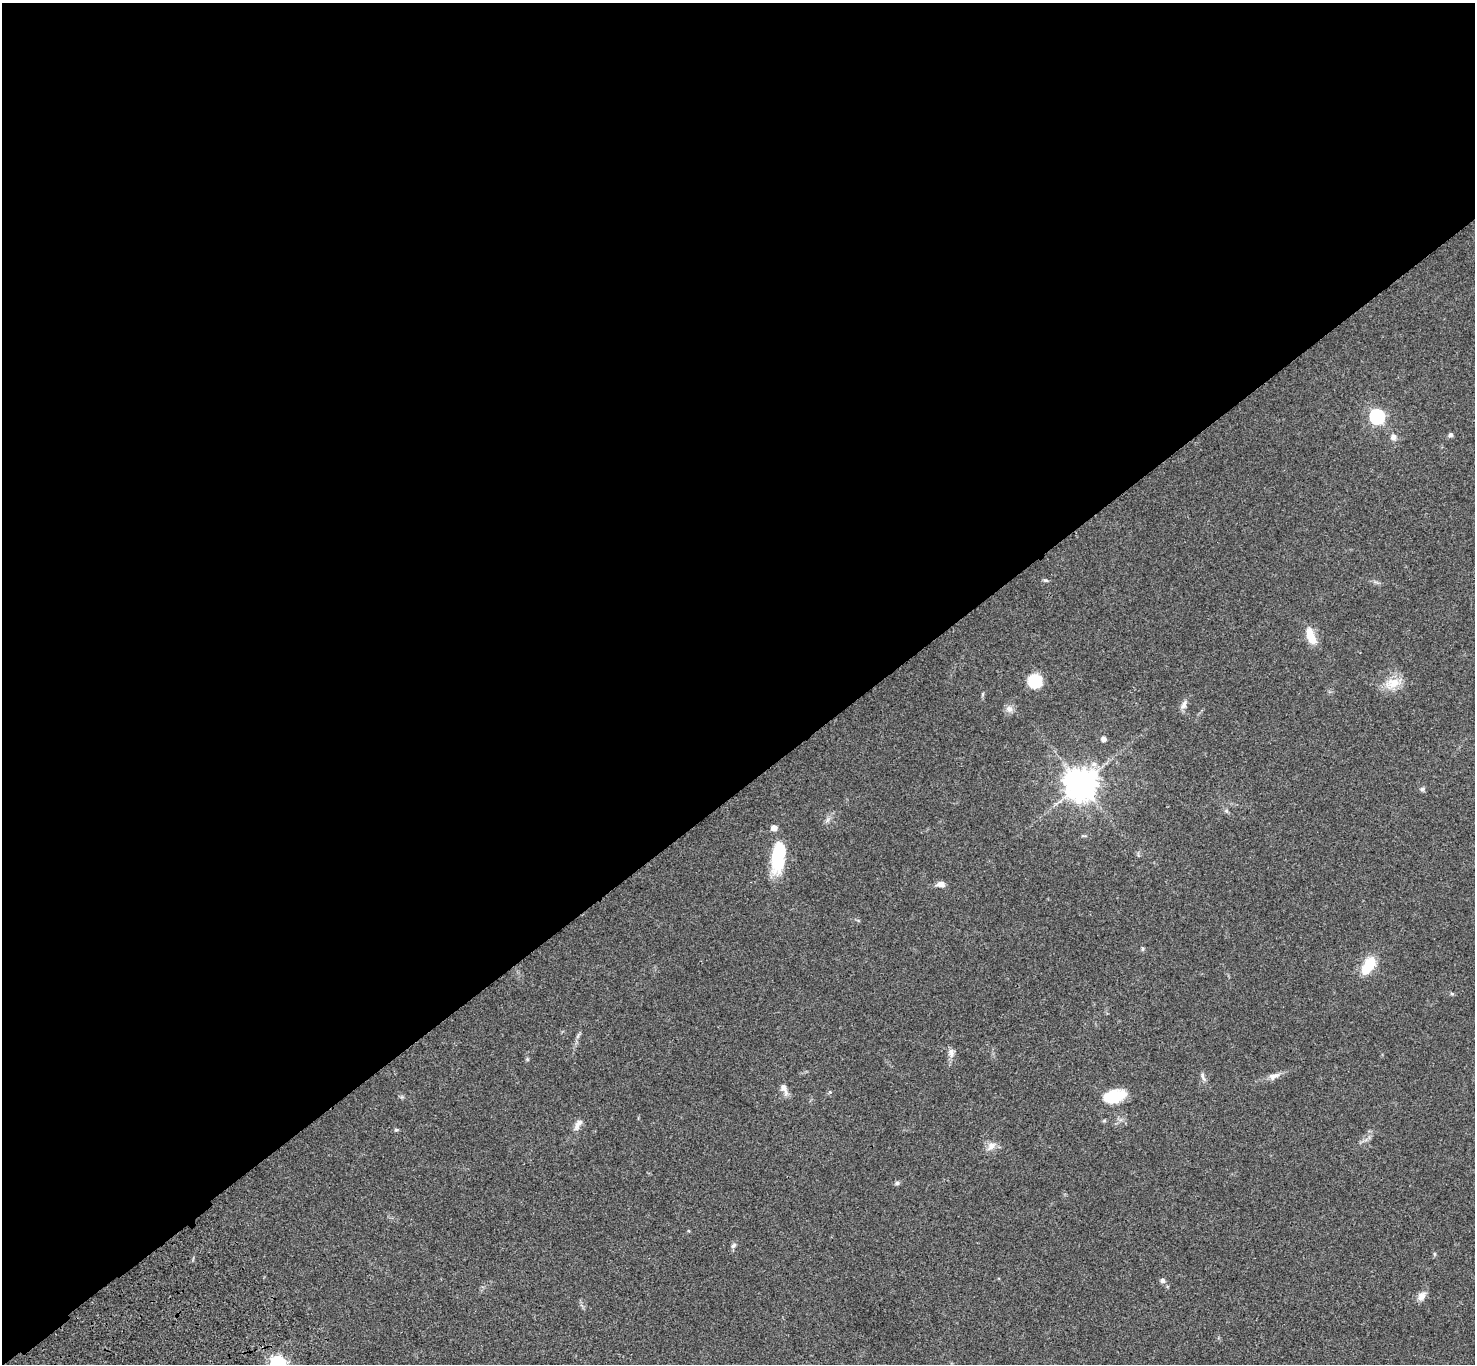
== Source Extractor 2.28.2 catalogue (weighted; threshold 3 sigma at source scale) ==
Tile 2 of 4 x 4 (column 2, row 1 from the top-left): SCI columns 1578-3050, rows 4467-5828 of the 6099 x 6072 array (HDU 1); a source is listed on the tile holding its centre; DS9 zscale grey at full resolution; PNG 1477 x 1366 px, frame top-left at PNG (2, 3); no overlay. Shown black and unused: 58% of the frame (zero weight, under 3 of 4 exposures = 6% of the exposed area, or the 3 px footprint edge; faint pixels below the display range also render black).
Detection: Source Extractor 2.28.2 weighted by HDU 2 'WHT'; one run over the whole footprint, this tile lists its part. Background 0.0459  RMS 0.0051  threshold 0.0231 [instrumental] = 3 sigma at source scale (4.5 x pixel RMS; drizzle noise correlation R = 1.50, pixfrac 1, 0.05/0.05 arcsec/px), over >= 5 px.
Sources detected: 33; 1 inside a brighter listed object's ellipse — not listed separately; the other 32 listed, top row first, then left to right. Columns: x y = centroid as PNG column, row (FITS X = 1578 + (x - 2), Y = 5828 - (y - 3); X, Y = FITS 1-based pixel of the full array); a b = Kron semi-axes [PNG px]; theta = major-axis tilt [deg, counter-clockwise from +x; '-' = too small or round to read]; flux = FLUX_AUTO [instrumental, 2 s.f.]
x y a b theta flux
1377 417 7 6 - 90
1450 435 6 5 - 1.1
1393 437 7 7 - 2.1
1046 580 7 3 -8 0.73
1311 636 23 10 -69 7.4
1035 681 15 14 - 13
1393 683 22 13 15 8.2
1184 704 15 6 63 2.4
1009 709 10 9 - 2.5
1103 739 6 6 - 1.8
1081 784 11 10 - 680
1422 789 6 5 - 1.1
778 856 36 14 80 26
941 884 9 6 0 2.8
1142 949 6 4 -90 0.67
1368 965 17 9 57 16
1452 994 6 4 -2 0.64
578 1036 10 3 69 1.1
951 1053 13 7 -89 2.4
527 1059 5 5 - 0.64
1274 1076 17 8 22 3
1203 1077 14 4 -71 1.4
784 1088 16 7 -64 3
1114 1096 24 13 13 16
578 1124 17 7 59 3.1
396 1130 5 4 - 0.69
991 1146 14 9 43 3.3
897 1183 6 6 - 0.9
733 1246 8 6 44 1.3
1163 1280 6 6 - 1.4
1422 1296 12 8 57 3.3
278 1364 6 6 - 120
Isophote crosses this tile's border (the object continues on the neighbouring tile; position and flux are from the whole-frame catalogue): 1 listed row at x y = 278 1364